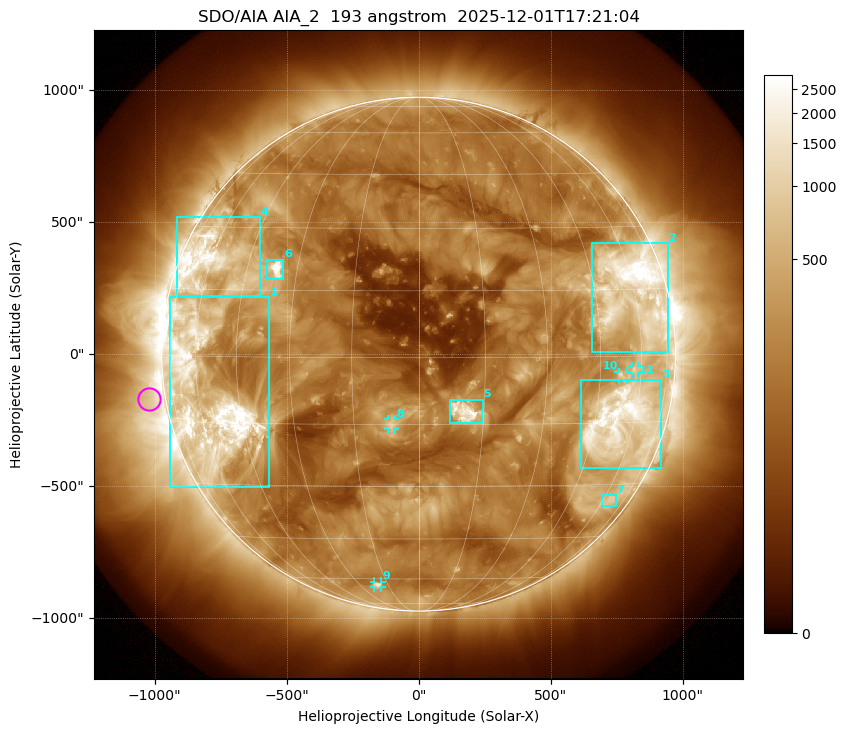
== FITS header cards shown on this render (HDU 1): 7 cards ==
TELESCOP= 'SDO/AIA '           / For AIA: SDO/AIA
INSTRUME= 'AIA_2   '           / For AIA: AIA_ATA1, AIA_ATA2, AIA_ATA3 or AIA_AT
WAVELNTH=                  193 / [angstrom] Wavelength
WAVEUNIT= 'angstrom'           / Wavelength unit: angstrom
DATE-OBS= '2025-12-01T17:21:04.842' / [ISO] Date when observation started; ISO 8
CTYPE1  = 'HPLN-TAN'           / CTYPE1: HPLN
CTYPE2  = 'HPLT-TAN'           / CTYPE2: HPLT

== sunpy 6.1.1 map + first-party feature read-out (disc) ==
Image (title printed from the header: SDO/AIA AIA_2  193 angstrom  2025-12-01T17:21:04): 1024 x 1024 px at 2.4 arcsec/px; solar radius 973 arcsec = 406 px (full disc in frame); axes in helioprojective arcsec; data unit not stated in the header (colour bar unlabelled)
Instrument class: DISC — disc imager (sunpy class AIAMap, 193 A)
Bright regions (active regions / flare kernels): reference = the median radial profile (limb darkening/brightening removed); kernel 9 px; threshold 5 sigma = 516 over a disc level ~189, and >= 1.15x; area >= 12 px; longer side >= 10 px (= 24 arcsec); searched inside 0.97 R_sun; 11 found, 11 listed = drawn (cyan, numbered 1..; 4 of them under ~33 arcsec drawn as corner ticks so the feature stays visible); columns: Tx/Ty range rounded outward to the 5 arcsec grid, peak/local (2 s.f.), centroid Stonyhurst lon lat
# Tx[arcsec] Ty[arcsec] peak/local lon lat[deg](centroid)
1 -945..-565 -505..215 22 -57 -9
2 655..945 10..420 23 +59 +14
3 615..920 -435..-95 13 +55 -15
4 -915..-600 220..520 10 -60 +21
5 120..245 -265..-170 17 +10 -12
6 -575..-510 280..360 18 -36 +20
7 690..750 -575..-535 3.6 +64 -34
8 -115..-90 -285..-245 6.6 -6 -15
9 -170..-140 -885..-860 5.7 -20 -63
10 755..790 -100..-65 4.3 +52 -4
11 805..830 -75..-45 3.9 +57 -3
Off-limb structures (1.02-1.3 R_sun): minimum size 162 px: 3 found; the strongest spans PA ~60..135 deg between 1.02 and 1.3 R_sun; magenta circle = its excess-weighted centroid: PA ~100 deg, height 1.06 R_sun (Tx ~-1020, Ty ~-170 arcsec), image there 2.5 x the reference